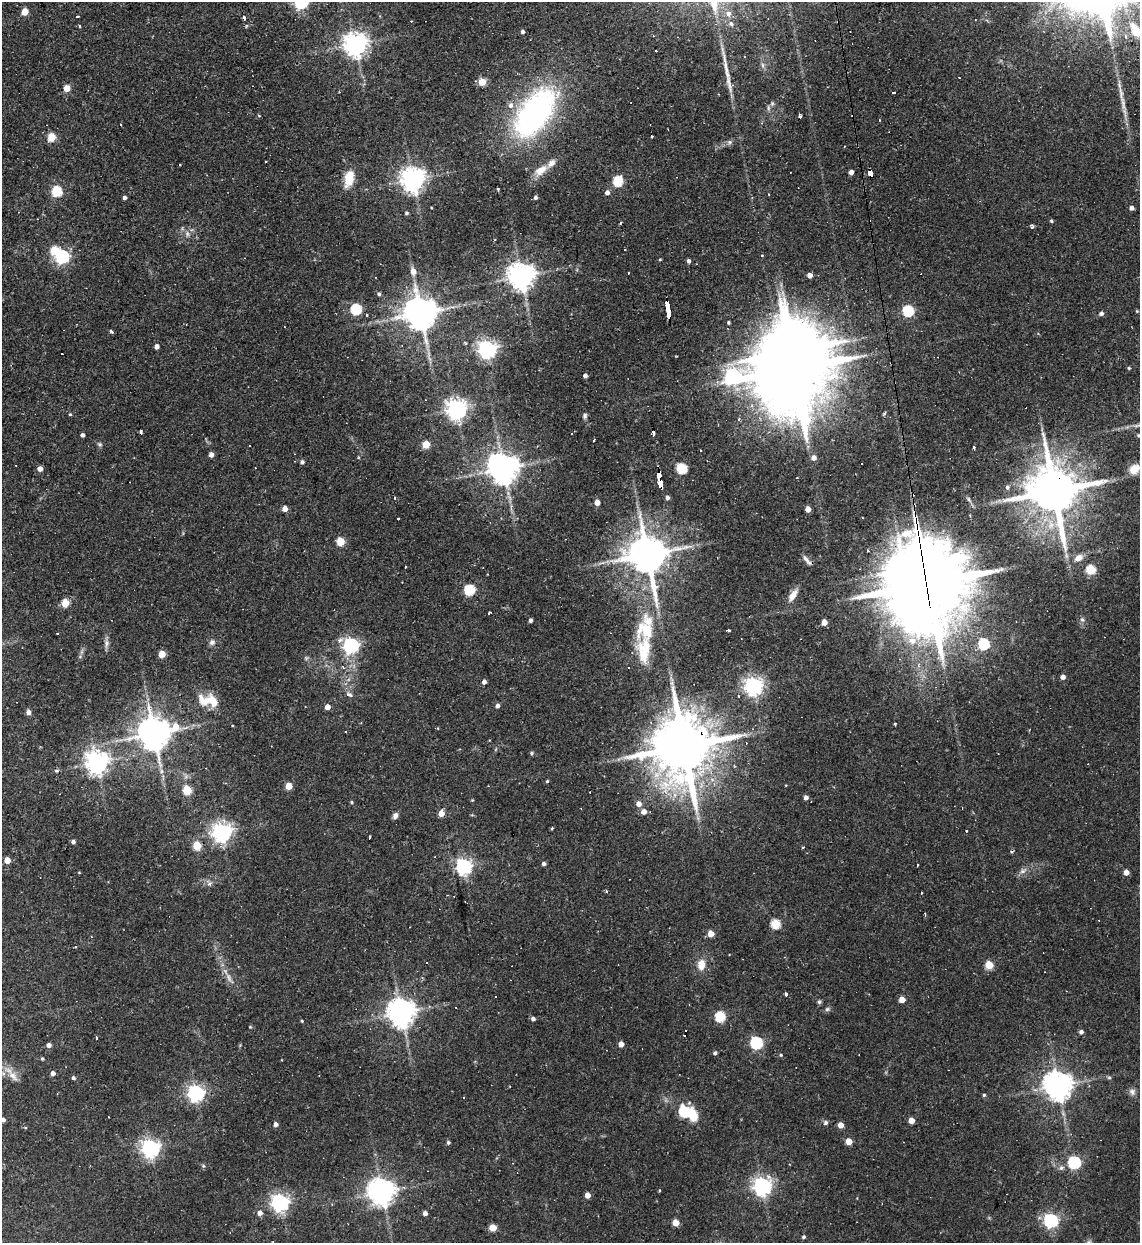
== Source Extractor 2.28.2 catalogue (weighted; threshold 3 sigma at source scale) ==
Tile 11 of 4 x 4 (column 3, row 3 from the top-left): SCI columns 2531-3668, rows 1242-2482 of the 4944 x 4963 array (HDU 1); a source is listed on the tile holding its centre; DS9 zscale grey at full resolution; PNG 1142 x 1245 px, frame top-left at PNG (2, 2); no overlay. Shown black and unused: <1% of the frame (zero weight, under 2 of 3 exposures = <1% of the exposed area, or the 3 px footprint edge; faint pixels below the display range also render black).
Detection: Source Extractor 2.28.2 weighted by HDU 2 'WHT'; one run over the whole footprint, this tile lists its part. Background 0.0631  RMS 0.0059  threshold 0.0265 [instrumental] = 3 sigma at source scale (4.5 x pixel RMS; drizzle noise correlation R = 1.50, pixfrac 1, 0.05/0.05 arcsec/px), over >= 5 px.
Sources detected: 240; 5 inside a brighter object's white glare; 26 cosmic-ray / hot-pixel residue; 1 long thin detection or spike segment (spike, bleed or trail) — not listed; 5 inside a brighter listed object's ellipse — not listed separately; the other 203 listed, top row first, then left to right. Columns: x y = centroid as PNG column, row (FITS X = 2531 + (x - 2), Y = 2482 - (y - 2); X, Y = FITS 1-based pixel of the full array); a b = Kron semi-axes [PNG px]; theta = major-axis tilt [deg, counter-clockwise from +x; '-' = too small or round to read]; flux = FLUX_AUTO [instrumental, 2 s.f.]
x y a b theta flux
301 2 6 6 - 120
25 12 5 5 - 10
728 14 8 7 - 3
77 17 3 2 - 1.1
244 18 4 3 - 9.8
731 24 7 6 - 1.6
1135 30 24 13 -65 14
522 32 5 5 - 1.2
355 44 7 7 - 520
959 77 3 2 - 0.41
482 82 4 4 - 16
67 88 5 4 - 9.7
894 93 3 2 - 1.2
535 113 56 29 54 140
800 116 3 3 - 6.1
652 136 3 3 - 1.4
51 137 5 5 - 19
730 142 6 6 - 1.4
266 161 3 2 - 0.72
541 170 18 10 35 7.6
851 172 4 4 - 2.8
870 172 6 4 -81 27
349 178 13 8 78 15
413 179 8 7 - 540
618 181 6 5 - 39
498 190 3 3 - 1.2
57 191 6 6 - 35
607 192 5 5 - 2.4
535 197 4 4 - 1.4
124 198 3 3 - 1.7
1132 208 4 4 - 2
406 213 4 4 - 0.92
1051 221 4 4 - 0.83
620 222 3 3 - 2
1032 226 5 4 - 1.2
187 234 8 5 -70 1.7
62 256 6 6 - 130
761 256 3 3 - 1.2
660 259 4 3 - 0.5
689 261 4 4 - 1.5
413 271 7 6 - 4.2
810 275 4 4 - 3.4
521 276 8 8 - 730
379 294 5 5 - 0.97
356 309 6 6 - 42
668 309 16 3 -81 140
908 311 6 6 - 42
420 313 9 9 - 1400
1101 313 6 5 - 1.5
367 315 3 3 - 2.6
728 322 3 3 - 0.83
111 331 5 3 - 1.2
157 346 4 4 - 2.7
487 349 7 6 - 250
1129 368 4 3 - 0.62
793 371 29 15 -78 8500
585 375 4 4 - 1.9
732 376 20 11 28 160
752 406 6 6 - 1.7
456 409 7 7 - 320
884 413 4 3 - 1.1
70 414 4 3 - 0.57
585 416 8 6 85 1.4
739 419 4 3 - 1.1
140 432 4 3 - 3.8
653 433 5 3 - 12
82 435 4 4 - 1.4
1138 435 5 4 - 0.77
100 444 7 5 -20 1
426 444 5 5 - 14
974 448 4 3 - 1.3
211 455 4 4 - 3.1
814 458 5 5 - 3.4
302 462 4 4 - 1.7
16 465 2 2 - 0.45
503 468 10 8 -46 1000
682 468 5 5 - 43
40 469 4 4 - 3.6
1134 469 15 12 40 7.1
659 476 11 4 88 83
1007 487 5 5 - 1.1
1054 490 15 13 -74 3500
395 498 3 3 - 0.77
667 498 5 4 - 1.7
597 502 5 4 - 4.9
285 509 4 4 - 4.7
808 509 4 4 - 5.4
398 518 3 3 - 1.2
340 542 5 5 - 21
647 554 12 10 -77 2000
1079 558 12 8 28 4.1
807 560 15 4 -51 2.3
1091 570 5 5 - 29
927 581 33 17 -84 12000
469 590 6 5 - 41
793 595 16 7 57 5
65 603 5 5 - 15
489 613 3 2 - 0.63
1082 619 6 6 - 1.3
530 620 4 3 - 1.6
824 622 5 4 - 5.9
645 630 30 26 -67 23
728 630 3 3 - 1.3
57 634 3 2 - 0.76
912 641 13 11 0 7.2
212 642 7 6 - 2.2
106 643 11 7 86 2.5
984 644 6 6 - 39
351 645 6 6 - 190
162 654 5 4 - 12
1063 677 5 4 - 2.7
484 682 4 4 - 2.1
753 686 7 7 - 280
350 694 9 6 -36 1.7
208 700 29 15 -11 14
497 706 4 4 - 1.9
327 707 5 5 - 4.2
28 712 4 4 - 2.8
895 724 3 2 - 1.5
345 732 2 2 - 0.45
154 733 10 10 - 1300
684 745 20 14 -82 5500
532 753 5 4 - 0.8
97 762 8 8 - 410
56 770 4 4 - 1
161 771 7 4 90 1.5
547 781 4 3 - 0.68
289 786 5 4 - 9.8
187 790 5 5 - 23
806 798 5 5 - 2.4
472 800 4 4 - 0.48
351 802 4 3 - 0.73
639 804 6 5 - 3.9
644 811 6 5 - 3.9
441 813 5 4 - 6.3
395 816 7 5 62 2.4
552 828 4 3 - 0.62
966 831 3 2 - 1.1
221 832 7 7 - 270
73 842 4 4 - 1.6
197 846 5 5 - 20
803 848 3 3 - 1.3
7 860 4 4 - 6.8
544 864 4 4 - 1.7
463 866 6 6 - 210
1022 871 8 6 20 1.9
1126 872 5 4 - 3.9
210 884 6 5 - 1.8
925 914 3 3 - 0.68
775 924 5 5 - 35
711 934 5 4 - 6.9
701 965 13 10 -90 6.2
989 965 5 5 - 16
229 978 14 6 -68 3.3
785 994 3 3 - 12
902 999 4 4 - 6.1
819 1002 5 5 - 1
827 1009 7 5 44 1.2
401 1013 8 8 - 730
720 1016 5 5 - 37
533 1019 4 4 - 1.9
302 1021 4 3 - 0.66
250 1027 4 3 - 0.48
1081 1032 5 4 - 1.5
96 1038 3 3 - 2.2
756 1043 6 6 - 79
621 1044 4 4 - 4.4
49 1045 5 4 - 2.3
715 1053 5 4 - 1.2
781 1055 4 4 - 0.68
42 1059 4 3 - 0.81
53 1073 4 4 - 2.5
13 1076 18 8 -48 5.5
73 1078 4 4 - 1.4
1109 1078 6 4 0 0.82
1058 1086 8 8 - 850
1132 1092 9 8 - 2.3
196 1093 6 6 - 210
984 1095 4 4 - 0.78
464 1097 3 2 - 0.7
685 1112 12 7 -26 46
3 1120 4 4 - 1.6
911 1120 5 5 - 5.7
826 1123 6 6 - 1.3
276 1124 5 4 - 2.4
840 1125 5 4 - 5.5
849 1141 5 5 - 6.3
448 1142 4 4 - 1.2
150 1148 7 7 - 230
1074 1162 6 6 - 69
203 1166 6 4 -2 0.74
1061 1168 6 5 - 1.3
762 1186 7 7 - 280
659 1190 3 2 - 0.72
382 1192 8 8 - 620
588 1195 5 4 - 4.2
280 1203 7 6 - 250
260 1213 6 5 - 3
425 1213 5 5 - 2.2
1051 1220 7 6 - 120
676 1223 5 5 - 8
493 1228 5 5 - 11
804 1237 4 4 - 1.1
Overlapping masked pixels (flux is a lower limit): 6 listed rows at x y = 870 172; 668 309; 659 476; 1054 490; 927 581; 684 745
Isophote crosses this tile's border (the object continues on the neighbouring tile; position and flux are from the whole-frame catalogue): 3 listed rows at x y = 301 2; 1135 30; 3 1120